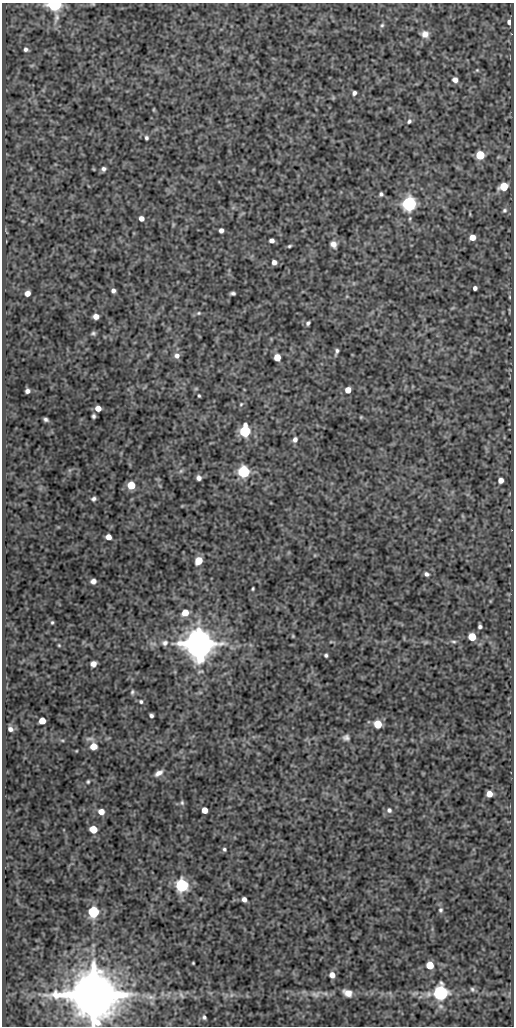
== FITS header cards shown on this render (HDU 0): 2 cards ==
NAXIS1  =                  512
NAXIS2  =                 1024

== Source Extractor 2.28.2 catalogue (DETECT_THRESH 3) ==
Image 512 x 1024 px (HDU 0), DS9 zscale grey, 1 PNG px = 1 image px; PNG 516 x 1028 px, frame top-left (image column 1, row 1024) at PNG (2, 3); no overlay
Background 94.9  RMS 0.53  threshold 1.59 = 3 sigma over >= 5 px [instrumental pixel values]
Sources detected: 108; all 108 listed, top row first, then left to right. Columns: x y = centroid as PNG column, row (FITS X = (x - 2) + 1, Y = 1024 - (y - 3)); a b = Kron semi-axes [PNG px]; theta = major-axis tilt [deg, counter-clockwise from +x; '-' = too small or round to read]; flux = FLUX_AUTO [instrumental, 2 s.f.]
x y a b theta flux
54 4 6 4 0 13000
93 4 5 3 - 34
56 18 17 7 77 240
509 22 6 5 - 130
382 25 6 5 - 61
425 34 9 8 - 240
26 49 5 5 - 96
32 65 6 4 19 42
477 70 5 5 - 43
455 80 6 5 - 190
354 93 4 4 - 110
333 98 5 5 - 38
154 110 6 3 90 32
409 121 7 5 51 84
146 138 5 4 - 71
480 155 5 5 - 1600
103 169 5 4 - 100
504 186 6 5 - 1300
381 194 5 4 - 72
409 204 6 6 - 13000
504 210 7 6 - 85
141 218 5 5 - 190
173 225 6 4 72 37
221 230 4 4 - 140
472 237 5 5 - 380
272 241 5 4 - 140
333 244 7 6 - 190
289 246 4 3 - 50
274 262 5 4 - 180
475 288 4 4 - 110
113 290 4 4 - 110
27 293 5 5 - 270
233 293 5 3 - 79
509 297 5 3 - 31
198 313 6 5 - 58
96 316 5 4 - 250
308 323 5 4 - 73
93 333 6 5 - 69
336 351 8 4 76 93
177 356 7 7 - 190
277 357 5 5 - 600
348 390 5 5 - 400
27 391 4 4 - 130
199 396 3 3 - 46
241 404 5 4 - 43
98 408 5 5 - 340
93 416 4 3 - 71
361 417 4 4 - 36
46 419 5 3 - 79
245 431 6 6 - 4300
295 439 6 5 - 140
181 471 7 5 45 67
244 472 6 6 - 5700
199 478 5 4 - 140
501 480 5 4 - 230
131 485 5 5 - 1000
94 499 5 4 - 85
108 537 5 4 - 260
199 561 6 5 - 620
426 574 6 4 -32 110
93 581 5 5 - 140
253 589 3 3 - 42
185 613 6 5 - 580
52 622 5 4 - 49
480 626 4 4 - 82
293 636 4 3 - 36
472 637 5 5 - 1100
426 642 7 4 19 50
453 642 8 4 -9 75
165 643 8 7 - 130
199 643 8 8 - 110000
59 645 4 3 - 35
326 655 4 4 - 62
93 664 6 5 - 170
132 692 7 5 88 65
141 702 5 5 - 59
151 715 4 4 - 84
42 721 5 5 - 520
378 724 5 5 - 1100
10 729 6 6 - 130
346 738 9 8 - 130
62 740 6 4 -1 45
93 746 9 9 - 330
158 773 10 5 31 180
88 782 5 4 - 47
489 794 5 5 - 370
182 803 7 5 -75 72
205 810 5 5 - 390
389 810 7 7 - 110
101 812 6 5 - 340
93 829 6 6 - 450
224 849 5 4 - 58
182 885 6 6 - 8500
244 899 5 4 - 160
440 910 7 6 - 88
93 912 7 7 - 2100
193 963 3 3 - 32
430 965 5 5 - 880
332 975 6 5 - 270
472 989 7 6 - 75
348 993 9 6 -26 260
441 993 6 6 - 12000
316 994 16 9 8 250
93 995 12 12 - 320000
181 995 9 3 -55 57
231 995 7 4 88 71
151 997 10 6 -9 140
204 1017 5 4 - 68
At the frame edge (FLAGS 8, measured only in part): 3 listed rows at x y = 54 4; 93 4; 93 995

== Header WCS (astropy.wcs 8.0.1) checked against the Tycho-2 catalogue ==
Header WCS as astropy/WCSLIB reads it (CRVAL/CRPIX/CD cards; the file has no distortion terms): RA---SIN/DEC--SIN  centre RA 14:02:31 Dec +54:48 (210.63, +54.80 deg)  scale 1 arcsec/px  FOV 8.5' x 17.1'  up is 0 deg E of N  parity normal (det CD < 0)
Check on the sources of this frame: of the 60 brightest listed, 5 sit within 1.5 arcsec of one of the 7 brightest Tycho-2 stars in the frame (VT <= 11.77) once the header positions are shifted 0.31 arcsec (0.01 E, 0.31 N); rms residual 0.40 arcsec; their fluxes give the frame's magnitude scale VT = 21.85 - 2.5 log10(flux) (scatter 0.06 mag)
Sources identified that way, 5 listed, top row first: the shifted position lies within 1.5 arcsec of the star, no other Tycho-2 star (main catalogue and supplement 1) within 3.0 arcsec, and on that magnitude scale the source's flux lands within +1.5 / -3 mag of the star's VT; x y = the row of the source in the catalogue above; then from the Tycho-2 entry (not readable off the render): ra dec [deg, ICRS J2000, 3 dp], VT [Tycho-2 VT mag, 2 dp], TYC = Tycho-2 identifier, HIP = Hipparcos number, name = IAU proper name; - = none
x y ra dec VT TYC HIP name
54 4 210.727 +54.941 11.54 3852-245-1 - -
409 204 210.556 +54.886 11.51 3852-163-1 - -
199 643 210.657 +54.764 10.38 3852-343-1 - -
441 993 210.541 +54.667 11.77 3852-201-1 - -
93 995 210.708 +54.666 8.09 3852-267-1 68621 -